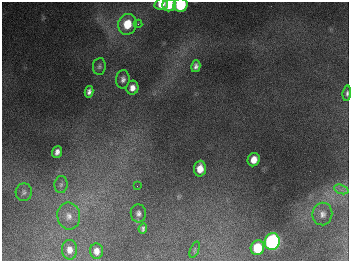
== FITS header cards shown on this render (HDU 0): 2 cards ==
NAXIS1  =                  347
NAXIS2  =                  259

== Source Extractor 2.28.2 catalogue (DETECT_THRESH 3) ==
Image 347 x 259 px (HDU 0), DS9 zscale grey, 1 PNG px = 1 image px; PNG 351 x 263 px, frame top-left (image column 1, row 259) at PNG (2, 2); each listed source drawn as its Kron ellipse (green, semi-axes under 4 px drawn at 4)
Background 676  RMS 50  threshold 151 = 3 sigma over >= 5 px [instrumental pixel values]
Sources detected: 27; all 27 listed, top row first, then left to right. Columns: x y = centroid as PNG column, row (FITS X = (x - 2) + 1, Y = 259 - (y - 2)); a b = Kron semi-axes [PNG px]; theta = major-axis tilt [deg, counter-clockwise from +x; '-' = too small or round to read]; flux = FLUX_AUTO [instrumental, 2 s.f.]
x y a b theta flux
161 4 6 6 - 3.7e+04
169 5 6 6 - 6.0e+04
180 5 7 6 - 2.3e+05
127 24 10 9 - 9.0e+04
138 24 4 4 - 5.1e+03
99 66 8 6 83 9.3e+03
196 66 6 4 76 1.3e+04
123 79 9 7 86 1.5e+04
132 88 7 6 - 2.3e+04
89 92 6 4 79 1.3e+04
347 93 8 4 85 8.7e+03
57 152 6 5 - 1.5e+04
254 160 7 6 - 3.5e+04
200 169 8 6 86 4.0e+04
61 185 8 6 86 1.2e+04
137 186 2 2 - 1.5e+03
341 189 7 4 -19 1.1e+04
24 192 9 8 - 1.2e+04
138 213 9 7 -84 1.3e+04
322 214 11 10 - 2.0e+04
69 216 13 11 -80 3.6e+04
143 228 5 4 - 8.7e+03
272 242 8 7 - 1.0e+06
257 248 7 6 - 1.2e+05
69 250 10 7 -86 2.3e+04
195 250 8 2 69 3.7e+03
96 251 8 6 -86 2.2e+04
At the frame edge (FLAGS 8, measured only in part): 4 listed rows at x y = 161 4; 169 5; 180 5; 347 93